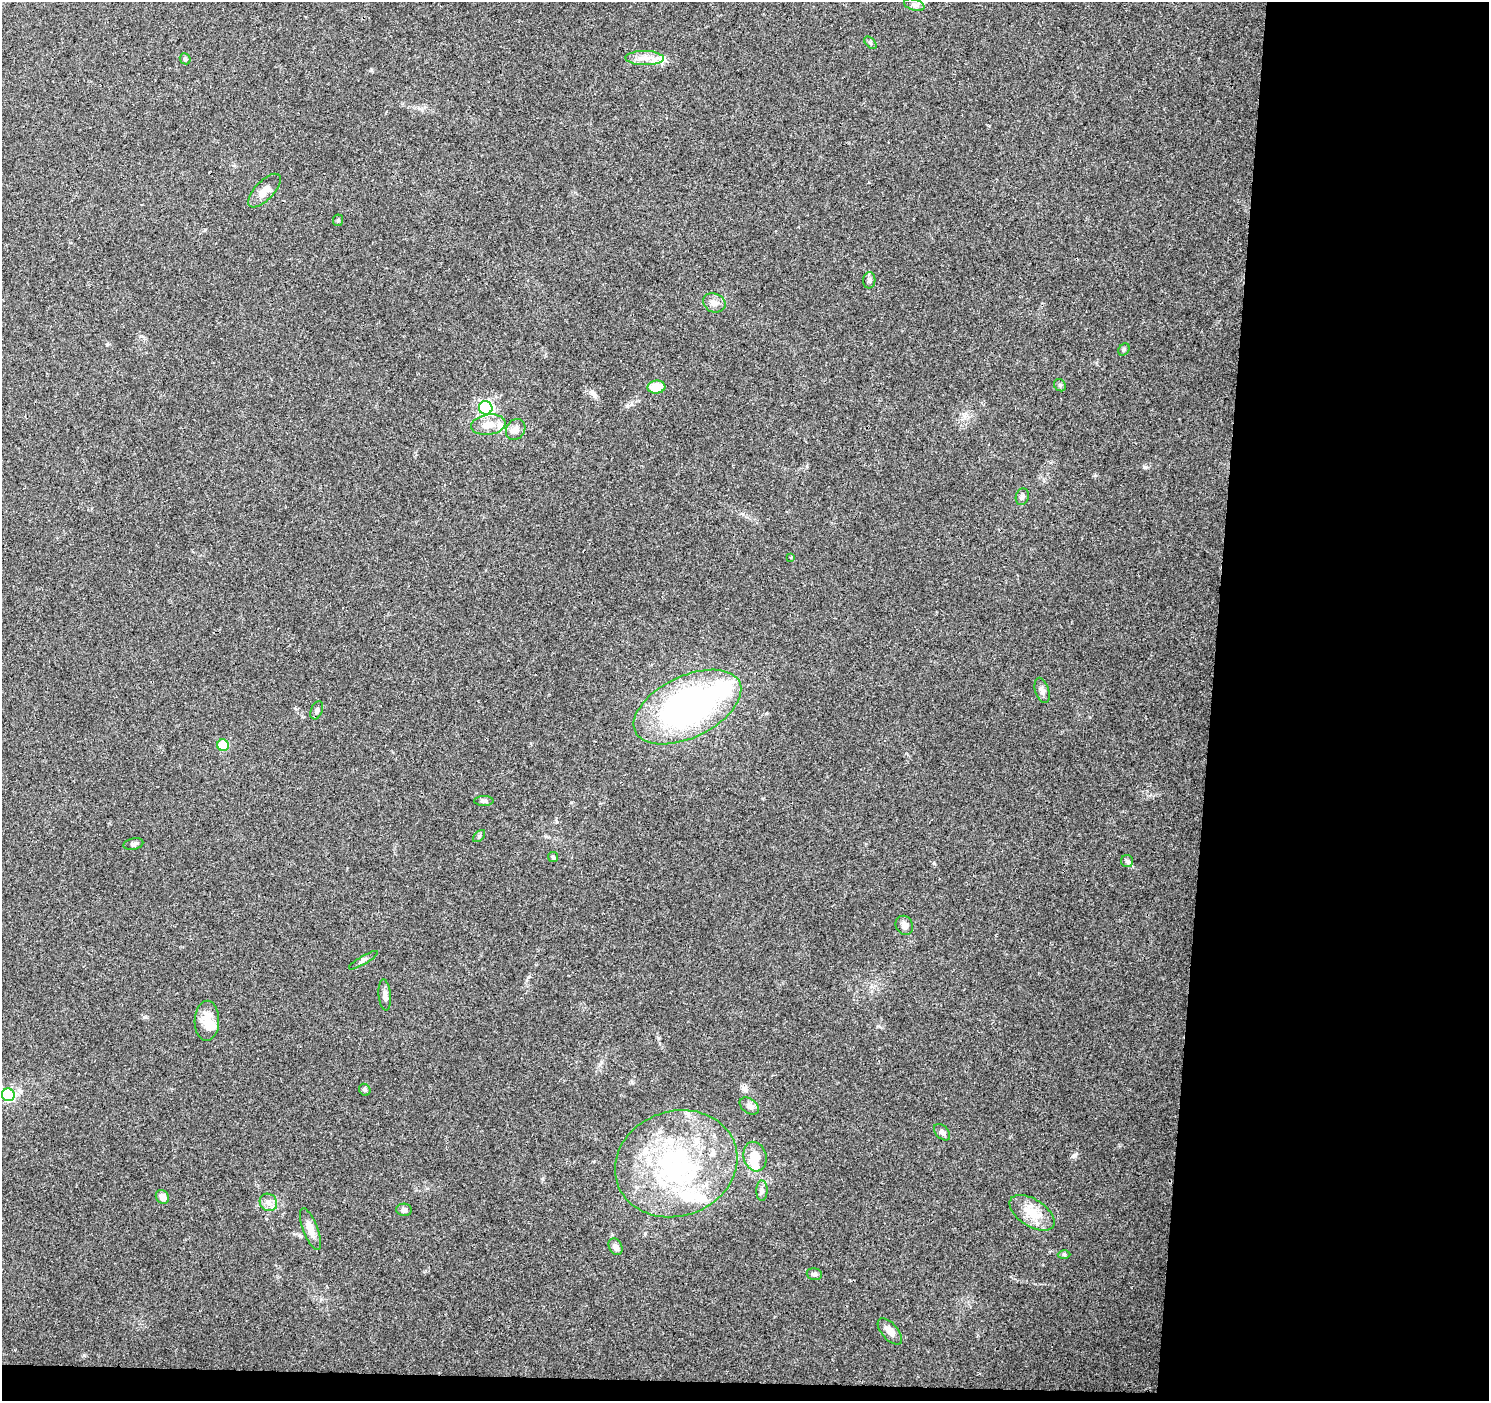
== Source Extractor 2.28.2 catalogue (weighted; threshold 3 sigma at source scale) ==
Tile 9 of 3 x 3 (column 3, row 3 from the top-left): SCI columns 2976-4462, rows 229-1627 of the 4471 x 4709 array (HDU 1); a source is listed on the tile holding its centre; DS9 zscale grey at full resolution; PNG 1491 x 1403 px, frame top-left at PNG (2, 2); each listed source drawn as its Kron ellipse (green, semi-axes under 4 px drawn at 4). Shown black and unused: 20% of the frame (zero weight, under 3 of 4 exposures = <1% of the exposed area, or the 3 px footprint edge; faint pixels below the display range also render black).
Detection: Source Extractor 2.28.2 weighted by HDU 2 'WHT'; one run over the whole footprint, this tile lists its part. Background 0.0484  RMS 0.0039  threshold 0.0174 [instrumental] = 3 sigma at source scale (4.5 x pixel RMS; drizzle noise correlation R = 1.50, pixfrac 1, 0.0396/0.0396 arcsec/px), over >= 5 px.
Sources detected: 58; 3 inside a brighter object's white glare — neither listed nor drawn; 10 inside a brighter listed object's ellipse — not listed separately; the other 45 listed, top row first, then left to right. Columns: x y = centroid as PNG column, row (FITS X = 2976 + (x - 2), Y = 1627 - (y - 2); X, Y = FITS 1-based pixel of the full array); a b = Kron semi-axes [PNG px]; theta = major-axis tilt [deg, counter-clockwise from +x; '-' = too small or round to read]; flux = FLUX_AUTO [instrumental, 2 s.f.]
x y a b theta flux
914 5 10 5 -19 1.3
870 43 7 4 -45 0.61
645 58 19 7 -1 3.9
185 59 6 5 - 0.56
264 191 21 9 47 4.2
338 220 6 5 - 0.67
869 280 8 6 86 1
714 303 11 9 -24 2.6
1124 349 6 5 - 0.6
1060 385 6 5 - 0.69
656 387 9 6 5 8.3
486 408 7 6 - 79
488 425 17 10 8 4.9
516 429 11 9 56 2.2
1022 497 8 6 72 1.1
790 557 4 3 - 0.45
1042 690 13 6 -74 1.8
687 707 58 30 26 120
317 710 9 6 69 1
223 745 6 5 - 17
484 801 9 5 0 0.96
479 836 7 4 46 0.67
133 844 10 5 12 1.1
553 857 5 4 - 0.57
1127 861 6 6 - 0.84
904 925 10 8 -58 2.2
363 960 16 4 30 1.1
385 995 16 6 -85 1.8
207 1021 20 12 88 5.4
365 1090 6 5 - 0.82
8 1095 6 6 - 55
749 1106 11 7 -35 1.9
942 1132 9 6 -47 1.3
755 1157 15 11 -75 5.4
676 1164 62 52 19 73
762 1191 10 5 89 1.3
162 1197 7 6 - 2.5
268 1202 9 8 - 2
404 1210 8 6 -2 1.2
1032 1213 25 13 -33 8.4
310 1229 22 7 -69 3.7
615 1247 9 6 -61 1.8
1064 1254 6 4 -1 0.54
814 1274 8 5 -15 0.9
890 1331 16 8 -48 2.5
Unlisted compact peaks at least as high as the median listed source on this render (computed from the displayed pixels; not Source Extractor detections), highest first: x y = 1074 1155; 1144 467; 934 863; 107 344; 84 1355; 145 1017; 1095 475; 632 1082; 627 406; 371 70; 542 1179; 878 1026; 528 977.